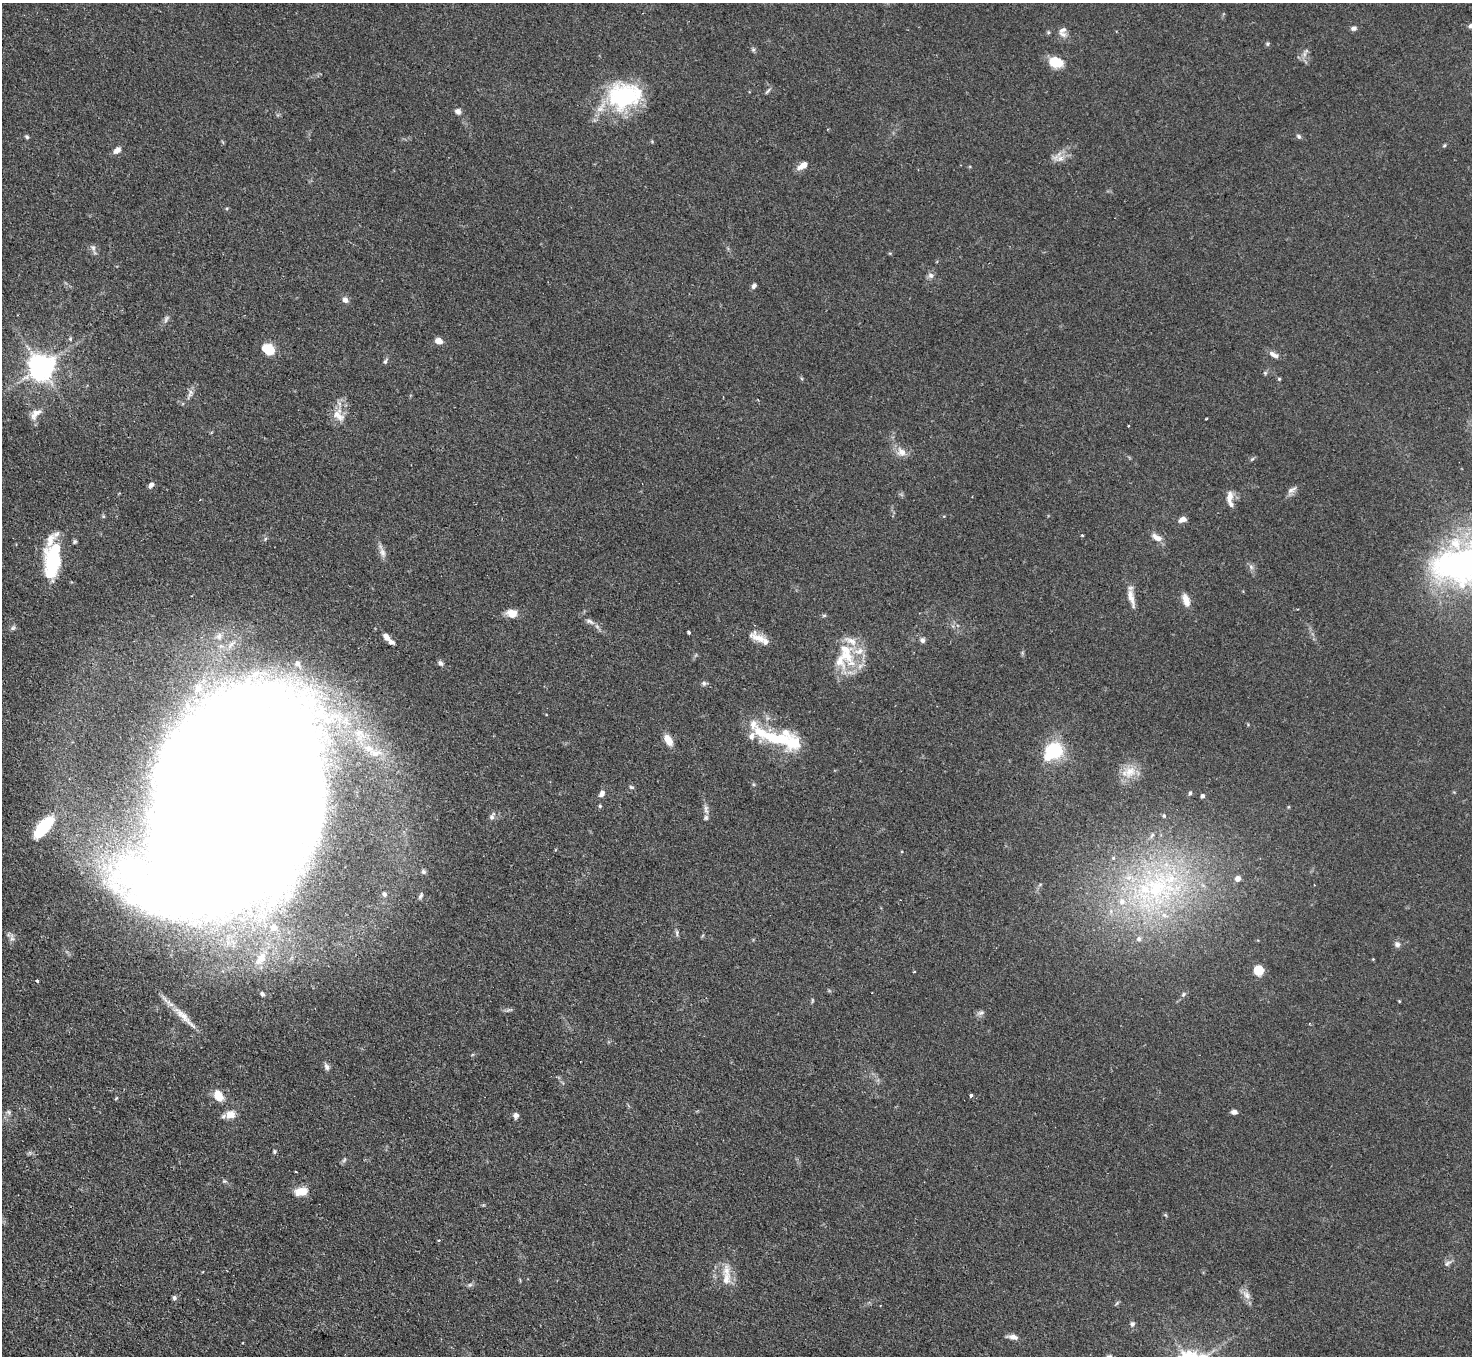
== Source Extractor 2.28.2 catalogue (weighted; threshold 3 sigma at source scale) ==
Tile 7 of 4 x 4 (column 3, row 2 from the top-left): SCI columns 2940-4409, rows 3007-4360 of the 5880 x 5872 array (HDU 1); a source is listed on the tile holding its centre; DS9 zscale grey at full resolution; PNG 1474 x 1358 px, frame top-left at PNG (2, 3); no overlay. Shown black and unused: <1% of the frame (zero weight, under 2 of 3 exposures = <1% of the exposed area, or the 3 px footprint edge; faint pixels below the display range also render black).
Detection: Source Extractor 2.28.2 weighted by HDU 2 'WHT'; one run over the whole footprint, this tile lists its part. Background 0.0811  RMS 0.0058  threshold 0.0262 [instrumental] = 3 sigma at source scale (4.5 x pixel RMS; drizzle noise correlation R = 1.50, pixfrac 1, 0.05/0.05 arcsec/px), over >= 5 px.
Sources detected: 148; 1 too faint to see at this stretch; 7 inside a brighter object's white glare — not listed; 25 inside a brighter listed object's ellipse — not listed separately; the other 115 listed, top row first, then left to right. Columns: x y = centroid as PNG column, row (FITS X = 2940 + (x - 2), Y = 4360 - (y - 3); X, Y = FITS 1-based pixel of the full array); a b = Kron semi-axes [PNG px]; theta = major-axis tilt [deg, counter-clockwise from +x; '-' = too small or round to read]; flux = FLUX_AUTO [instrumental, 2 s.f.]
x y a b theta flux
1354 28 7 5 17 1.9
1063 30 13 8 41 3
1048 32 5 3 - 0.77
1267 44 6 5 - 0.86
753 50 6 5 - 1.1
1304 54 7 4 90 1.7
1056 62 14 10 -12 15
768 91 12 3 48 1.1
624 96 42 31 7 58
458 111 8 7 - 2.2
1299 136 7 5 -52 1.2
27 137 5 4 - 1.1
1444 145 6 4 45 0.71
117 150 9 6 41 3.3
1060 158 12 8 15 4.4
803 165 13 7 33 4.5
93 248 9 7 -74 2
931 275 8 7 - 2.2
754 286 7 5 51 1.6
345 300 7 6 - 2.8
166 319 11 5 64 1.8
70 339 5 4 - 0.81
439 341 8 6 -25 4
268 349 14 10 -29 14
1274 355 14 6 -29 3.1
385 361 8 5 68 1.2
41 367 8 8 - 730
1265 373 6 5 - 0.86
1279 379 5 4 - 0.66
190 394 17 6 64 3
36 414 21 10 44 5.4
338 415 21 14 -50 8.1
1206 419 4 2 - 0.47
1128 426 3 3 - 0.78
901 452 13 11 -26 5.3
1252 459 7 4 44 0.88
151 485 7 5 47 2
1292 490 16 6 34 2.8
1230 497 16 7 85 5
1182 519 8 6 19 3.3
1082 535 3 3 - 0.72
1157 537 15 7 -33 4.1
75 542 5 4 - 0.98
383 553 14 7 -70 3.3
52 563 32 17 74 36
1251 567 8 5 -46 1.6
1131 597 28 7 -75 5.9
1186 600 16 8 -69 5.3
512 613 13 9 -8 6.3
589 621 12 5 -25 2.3
13 628 8 5 53 1.2
688 632 3 3 - 1.4
219 636 11 9 66 3.9
386 637 8 6 -48 3.5
759 638 26 10 -28 7.6
922 640 7 7 - 1.9
846 655 34 16 -55 20
441 663 7 5 -33 2
704 683 7 6 - 1.4
360 734 24 17 -60 22
778 739 51 17 -16 34
668 740 15 8 -59 6
1053 751 19 14 38 35
375 753 25 14 0 15
1130 771 20 15 42 9.9
631 787 7 5 -17 0.95
1190 793 5 4 - 0.95
229 794 220 93 61 2600
602 794 8 6 53 2.8
1202 796 5 4 - 1.3
600 806 4 4 - 0.81
706 809 13 6 -84 2.6
492 816 13 6 63 2.1
1164 816 5 4 - 0.77
43 827 27 11 50 32
1152 835 9 4 55 1.4
423 872 6 6 - 1.3
1238 878 5 5 - 3.7
1156 889 61 49 39 140
384 894 5 5 - 1.6
421 896 8 4 54 1.3
274 928 7 7 - 3.4
677 933 10 4 -89 1.3
1397 944 8 7 - 2.1
261 958 24 12 55 9.7
1373 959 4 4 - 0.45
1259 970 11 10 - 9
914 972 3 2 - 0.42
37 981 3 3 - 0.97
262 994 6 5 - 1.7
1183 994 6 5 - 1
1399 1001 4 3 - 0.52
981 1013 10 6 8 1.9
184 1017 47 8 -45 9.8
327 1067 10 7 -64 2
971 1095 3 3 - 2.2
218 1096 9 7 -64 13
9 1112 7 6 - 1.4
1234 1112 6 5 - 2.3
230 1114 12 10 29 5.7
516 1115 7 6 - 2.3
274 1152 5 4 - 0.99
296 1172 3 2 - 0.51
224 1181 6 5 - 0.97
301 1191 16 10 8 8.1
438 1240 3 2 - 0.66
1447 1263 11 5 38 1.8
726 1279 23 12 77 8.3
470 1285 7 5 43 1.2
1246 1295 16 8 -55 4.1
174 1298 6 5 - 1.4
1117 1303 7 4 45 0.86
1132 1324 8 6 78 1.6
1013 1337 13 6 -9 3.3
242 1343 2 2 - 0.49
Overlapping masked pixels (flux is a lower limit): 1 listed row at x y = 229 794
Isophote crosses this tile's border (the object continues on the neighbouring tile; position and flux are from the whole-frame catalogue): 1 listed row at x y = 229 794